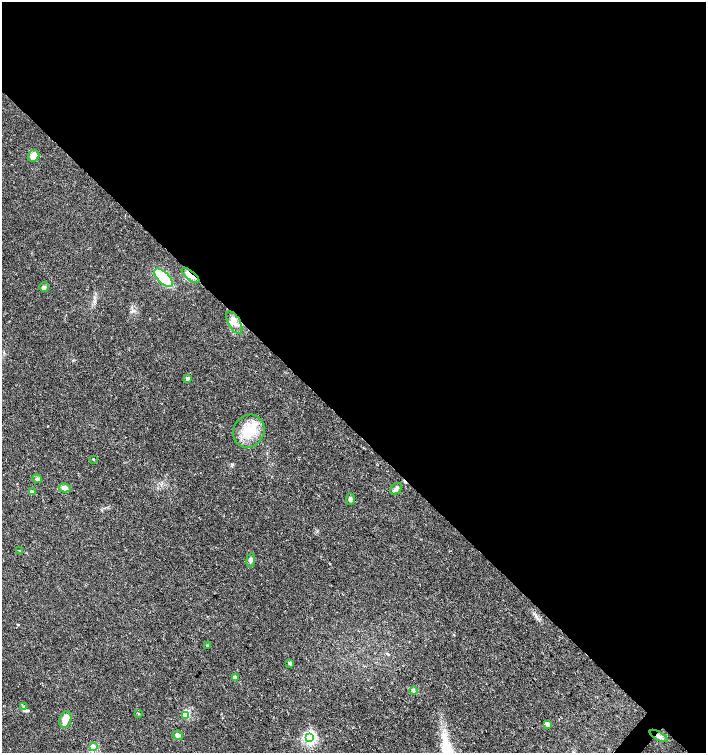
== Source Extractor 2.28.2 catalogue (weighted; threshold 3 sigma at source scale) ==
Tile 3 of 4 x 4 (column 3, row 1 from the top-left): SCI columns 3045-4451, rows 4508-6009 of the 6023 x 6017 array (HDU 1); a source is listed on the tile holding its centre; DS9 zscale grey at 2 x 2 block average (1 PNG px = mean of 2 x 2 image px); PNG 708 x 755 px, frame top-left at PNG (2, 2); each listed source drawn as its Kron ellipse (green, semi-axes under 4 px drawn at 4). Shown black and unused: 57% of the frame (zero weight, under 3 of 4 exposures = <1% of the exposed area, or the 3 px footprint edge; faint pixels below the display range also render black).
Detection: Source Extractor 2.28.2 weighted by HDU 2 'WHT'; one run over the whole footprint, this tile lists its part. Background 0.0228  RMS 0.0029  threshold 0.0129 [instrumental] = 3 sigma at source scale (4.5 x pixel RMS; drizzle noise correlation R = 1.50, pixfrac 1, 0.0396/0.0396 arcsec/px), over >= 5 px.
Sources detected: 31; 1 cosmic-ray / hot-pixel residue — neither listed nor drawn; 2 inside a brighter listed object's ellipse — not listed separately; the other 28 listed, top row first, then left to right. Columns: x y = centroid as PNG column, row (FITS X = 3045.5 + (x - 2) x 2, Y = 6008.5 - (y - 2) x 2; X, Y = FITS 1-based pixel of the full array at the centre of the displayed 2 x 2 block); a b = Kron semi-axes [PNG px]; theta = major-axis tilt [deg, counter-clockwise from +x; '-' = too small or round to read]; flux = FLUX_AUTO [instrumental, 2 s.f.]
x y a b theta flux
34 156 6 5 - 7
191 275 11 4 -39 7.7
163 278 12 6 -44 45
44 287 5 5 - 1.2
234 322 12 6 -60 5.3
187 378 3 3 - 2.6
249 431 17 15 54 17
93 459 3 2 - 0.49
37 479 5 4 - 1.6
64 488 6 4 -13 2.9
396 489 6 5 - 1.9
32 492 3 2 - 2.4
350 499 6 3 -90 1.3
19 550 3 2 - 0.4
251 560 7 4 82 1.7
207 646 3 2 - 1.1
290 663 3 2 - 1.5
235 677 3 3 - 5.8
413 690 4 4 - 1.2
24 707 3 3 - 0.97
138 713 3 3 - 0.53
186 715 3 3 - 13
65 719 9 5 73 6.9
548 724 3 3 - 7
178 735 5 4 - 1.9
659 736 10 4 -29 2.6
309 738 4 4 - 160
94 746 4 2 - 0.73
Overlapping masked pixels (flux is a lower limit): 3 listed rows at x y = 191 275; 234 322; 659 736
Diffuse or blended objects may show on this block-average render without a row.